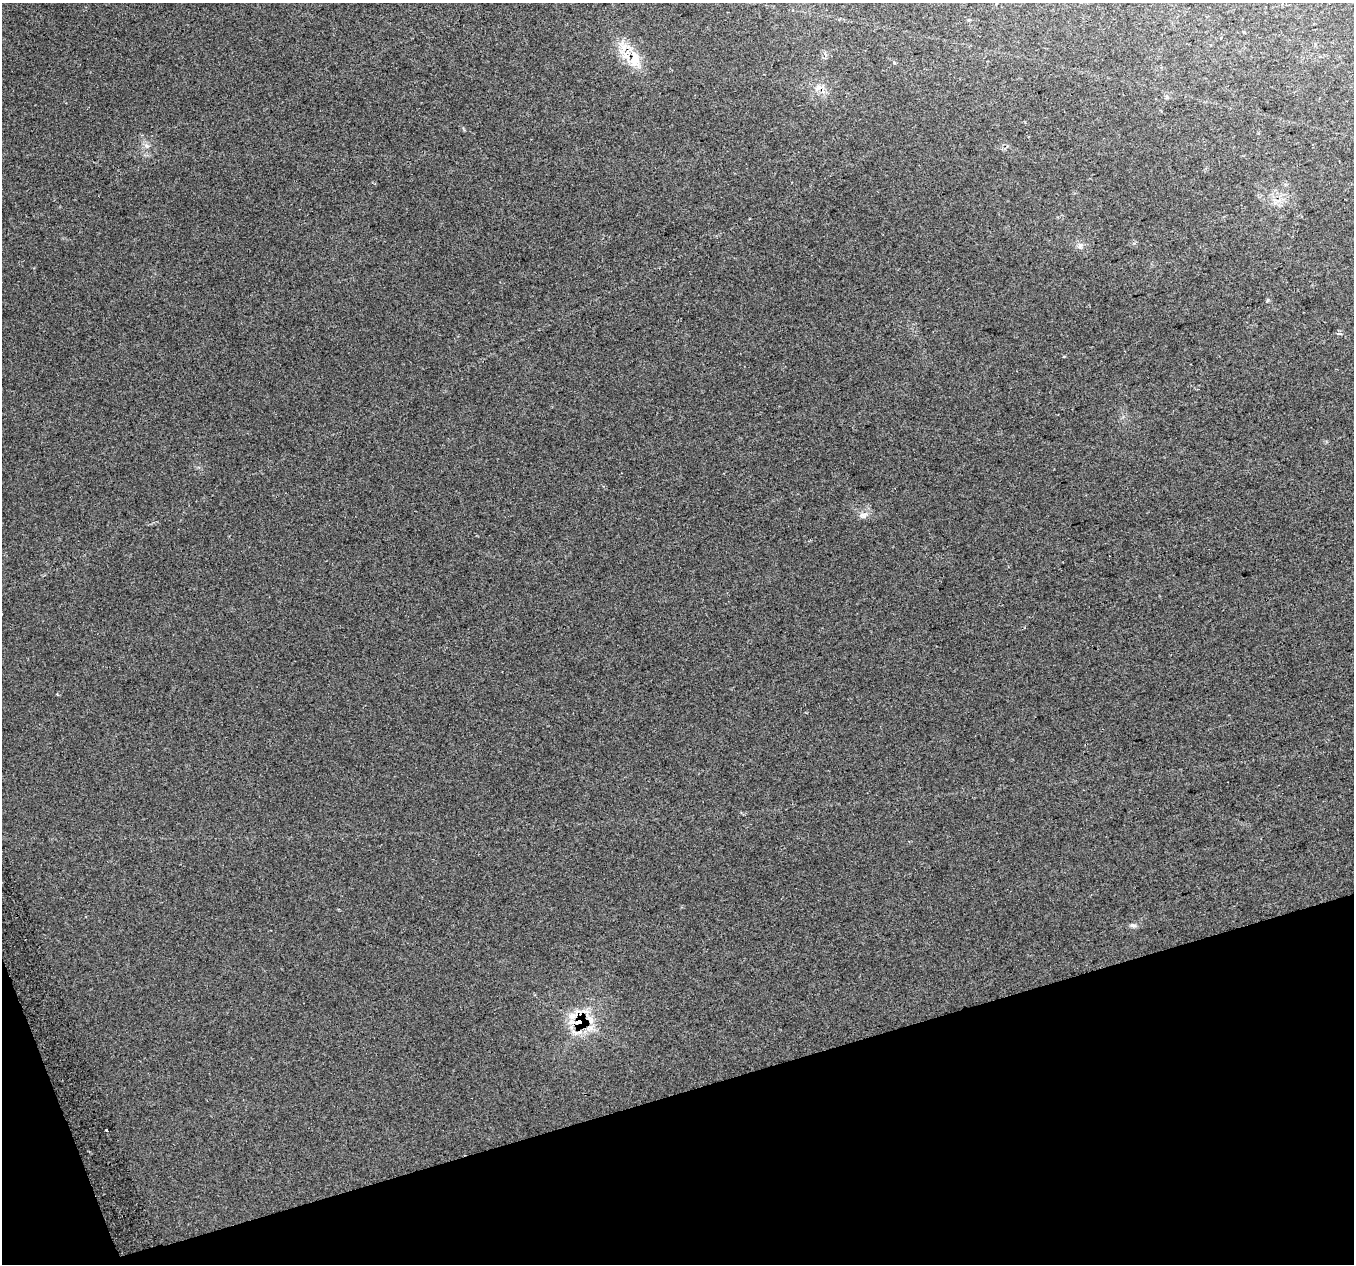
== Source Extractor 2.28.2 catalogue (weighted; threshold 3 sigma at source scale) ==
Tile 14 of 4 x 4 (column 2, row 4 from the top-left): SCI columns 1395-2746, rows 135-1396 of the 5491 x 5261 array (HDU 1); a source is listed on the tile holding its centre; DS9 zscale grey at full resolution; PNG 1356 x 1266 px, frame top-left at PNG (2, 3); no overlay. Shown black and unused: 15% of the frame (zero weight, under 2 of 3 exposures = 3% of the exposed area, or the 3 px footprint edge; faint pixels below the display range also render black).
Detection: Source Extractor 2.28.2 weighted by HDU 2 'WHT'; one run over the whole footprint, this tile lists its part. Background 0.0669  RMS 0.013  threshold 0.0591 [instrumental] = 3 sigma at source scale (4.5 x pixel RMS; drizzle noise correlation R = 1.50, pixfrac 1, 0.0396/0.0396 arcsec/px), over >= 5 px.
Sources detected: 9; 1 inside a brighter listed object's ellipse — not listed separately; the other 8 listed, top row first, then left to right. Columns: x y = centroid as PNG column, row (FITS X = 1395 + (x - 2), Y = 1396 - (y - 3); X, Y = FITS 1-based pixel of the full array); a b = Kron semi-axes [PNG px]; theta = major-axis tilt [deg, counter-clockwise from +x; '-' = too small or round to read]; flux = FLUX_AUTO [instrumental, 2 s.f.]
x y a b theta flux
634 59 25 15 88 26
818 88 12 4 25 4.1
147 146 7 5 -43 3.1
1080 246 9 7 58 4.3
863 515 13 7 3 6.4
1133 925 9 5 -14 3.4
581 1022 7 6 - 250
107 1130 3 3 - 5.1
Overlapping masked pixels (flux is a lower limit): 2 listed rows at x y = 634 59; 581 1022